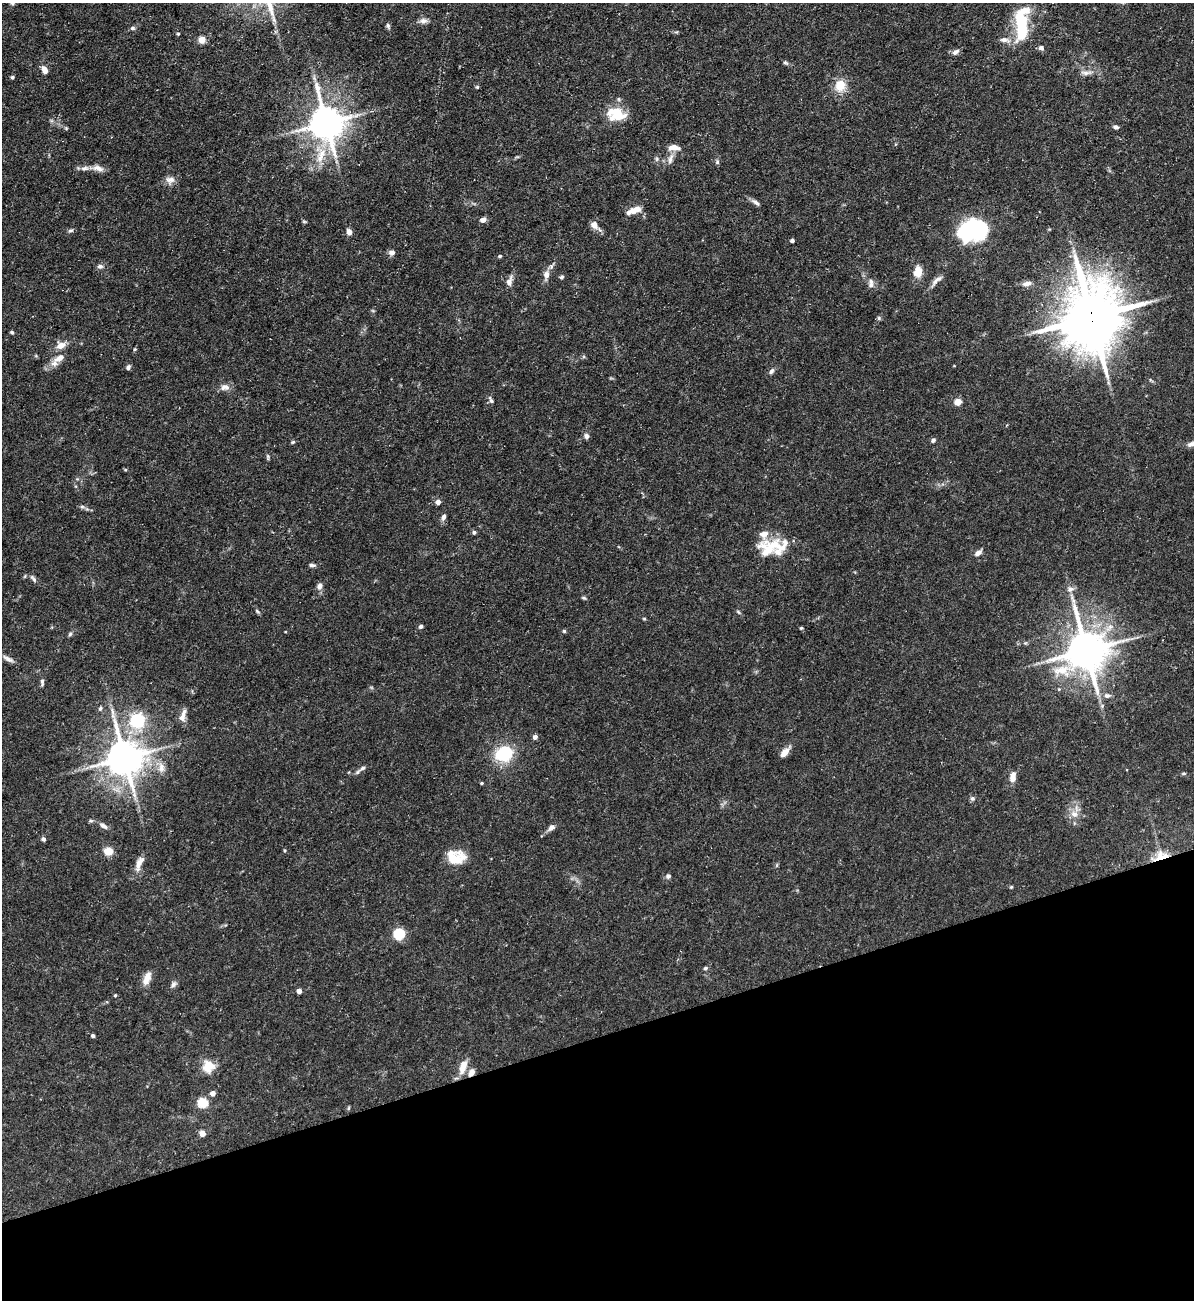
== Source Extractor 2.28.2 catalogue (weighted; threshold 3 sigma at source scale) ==
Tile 14 of 4 x 4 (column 2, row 4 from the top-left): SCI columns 1334-2525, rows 1-1298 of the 5172 x 5191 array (HDU 1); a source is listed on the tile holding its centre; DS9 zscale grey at full resolution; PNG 1196 x 1302 px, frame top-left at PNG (2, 3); no overlay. Shown black and unused: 20% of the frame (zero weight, under 3 of 5 exposures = <1% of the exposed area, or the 3 px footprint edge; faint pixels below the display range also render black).
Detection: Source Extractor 2.28.2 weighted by HDU 2 'WHT'; one run over the whole footprint, this tile lists its part. Background 0.0757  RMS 0.0041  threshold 0.0185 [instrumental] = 3 sigma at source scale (4.5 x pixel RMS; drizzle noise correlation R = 1.50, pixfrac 1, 0.05/0.05 arcsec/px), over >= 5 px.
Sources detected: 127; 1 inside a brighter object's white glare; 1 long thin detection or spike segment (spike, bleed or trail) — not listed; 5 inside a brighter listed object's ellipse — not listed separately; the other 120 listed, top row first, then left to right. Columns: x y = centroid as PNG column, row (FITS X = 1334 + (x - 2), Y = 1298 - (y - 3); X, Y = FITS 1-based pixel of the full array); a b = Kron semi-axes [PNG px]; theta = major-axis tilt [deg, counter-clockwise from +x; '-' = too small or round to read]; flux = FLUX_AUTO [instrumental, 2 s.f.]
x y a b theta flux
12 3 7 6 - 0.9
423 21 11 7 1 1.8
1021 21 31 17 -88 20
388 26 7 5 -66 0.89
133 28 7 5 14 0.83
178 34 4 3 - 0.41
202 40 5 5 - 8.7
1004 40 14 7 -7 2.3
1041 48 6 6 - 1.3
955 52 9 6 37 1.6
785 63 8 4 -26 0.8
44 70 9 6 -66 2.9
1086 73 15 6 2 2.1
12 77 5 4 - 0.65
840 86 13 11 78 7.2
477 87 4 4 - 0.6
617 113 21 18 11 11
326 123 11 9 -74 990
1116 127 6 5 - 1.1
674 147 15 7 -2 3.4
321 155 26 10 63 8.1
657 159 7 4 90 0.74
670 159 16 6 73 2.1
717 162 7 5 -90 0.76
98 168 16 8 -12 2.8
170 180 13 9 4 2.6
756 202 14 5 -36 1.5
634 210 15 6 22 5.2
483 220 7 5 12 1.8
304 222 6 4 -1 0.49
594 225 10 8 -54 2.5
973 230 23 15 7 70
71 231 9 4 1 0.75
349 232 5 4 - 3.7
792 241 4 4 - 0.95
392 252 7 6 - 1.8
500 256 4 4 - 0.56
100 266 7 6 - 1.3
918 272 12 8 -86 5.6
546 275 12 8 82 2.7
561 277 6 4 32 0.67
936 280 22 6 42 2.4
509 281 11 6 75 2.6
1027 283 13 6 11 2
871 284 13 6 86 1.9
1091 317 22 18 89 2400
879 318 6 5 - 0.64
12 332 5 4 - 0.61
61 345 11 8 17 3.5
135 349 5 4 - 0.43
59 358 18 8 29 4
128 367 6 5 - 1
772 371 9 5 57 1.1
225 387 13 9 2 2.4
491 400 11 4 -66 0.92
958 402 5 4 - 9.3
586 436 7 6 - 1.4
933 440 5 5 - 1.1
293 442 5 4 - 0.51
125 470 4 4 - 0.45
438 502 4 4 - 2.8
82 506 6 4 -1 0.77
443 517 8 6 67 1.3
474 532 5 5 - 0.71
768 549 44 18 34 12
978 553 9 5 35 1.9
312 565 9 4 -5 0.98
33 579 13 4 -52 1.1
320 586 8 6 64 1.9
1070 589 11 8 2 1.9
584 598 6 4 -19 0.58
257 611 7 4 -36 0.61
644 619 4 4 - 0.44
421 626 5 4 - 0.89
801 628 5 4 - 0.47
564 631 4 4 - 0.61
70 634 6 5 - 0.73
1086 650 13 12 - 1300
8 659 16 5 -30 1.7
42 682 10 4 -88 1
1059 689 5 3 - 0.42
1107 696 8 6 1 1.5
100 708 6 5 - 0.79
183 716 18 7 69 2.7
137 721 6 6 - 74
535 737 5 4 - 1.7
784 752 12 7 48 3
504 754 13 11 17 24
125 758 11 10 - 1100
161 768 14 9 -87 3.3
362 768 15 5 34 1.4
1183 773 7 3 0 0.55
1013 777 12 6 83 3.5
482 783 4 3 - 0.5
972 798 7 6 - 0.85
1074 814 11 9 -38 3.2
103 826 11 6 -35 1.7
551 828 10 6 42 1.7
43 839 6 5 - 0.9
284 850 4 3 - 0.41
108 851 5 5 - 16
1160 856 23 10 18 6.7
456 857 21 15 -2 9.8
139 863 22 8 68 3.7
668 876 7 6 - 0.99
1011 887 4 4 - 0.46
399 934 5 5 - 41
705 968 6 4 18 0.71
147 978 18 9 68 3.9
174 984 9 6 43 1.3
299 991 4 4 - 2.7
115 995 4 3 - 0.48
93 1036 4 3 - 1.1
208 1066 15 14 - 6.3
463 1067 18 8 72 4.9
472 1072 9 7 62 2.6
213 1093 4 4 - 2.5
203 1103 5 5 - 27
348 1108 6 4 88 0.45
202 1133 5 4 - 5.3
Overlapping masked pixels (flux is a lower limit): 3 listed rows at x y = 1091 317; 1160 856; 472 1072
Isophote crosses this tile's border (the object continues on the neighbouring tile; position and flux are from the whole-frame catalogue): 1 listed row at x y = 12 3